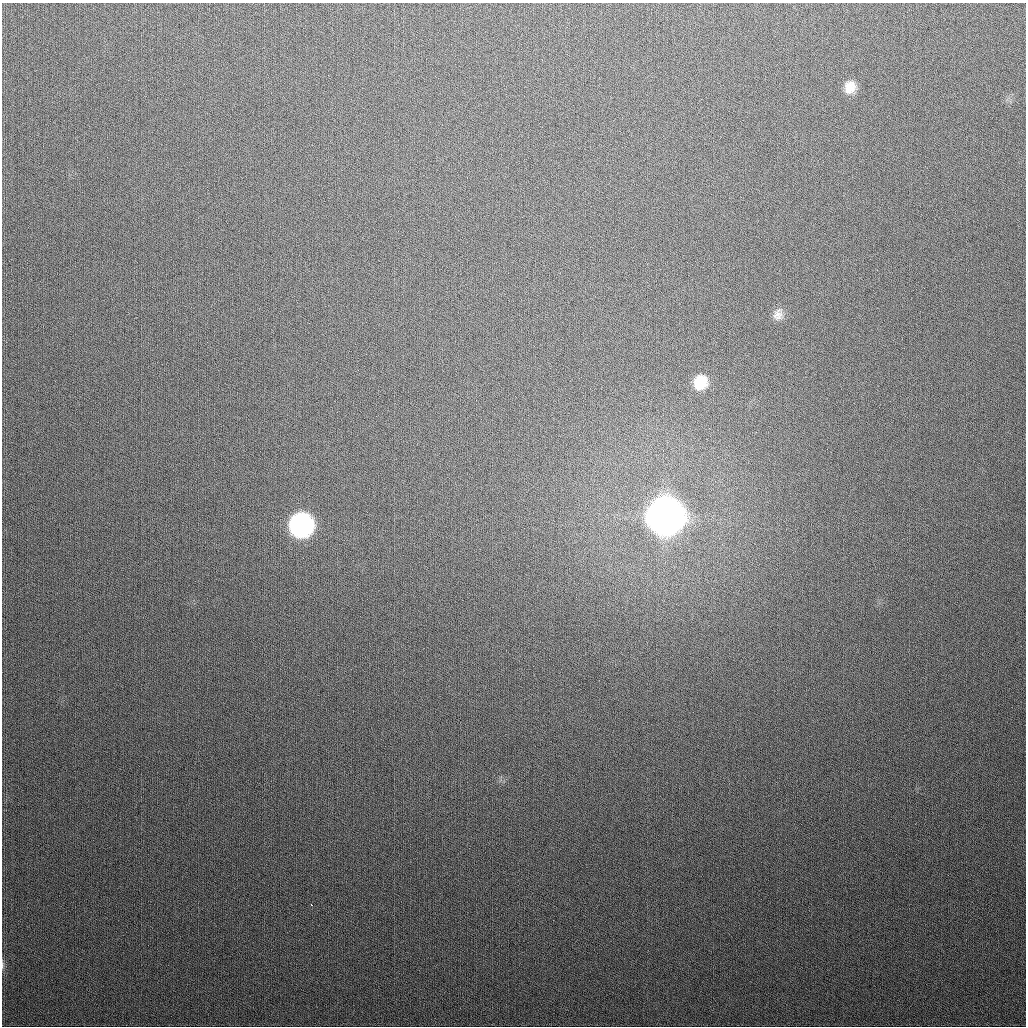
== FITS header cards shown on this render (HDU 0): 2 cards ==
NAXIS1  =                 1024
NAXIS2  =                 1024

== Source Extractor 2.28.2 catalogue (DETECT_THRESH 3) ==
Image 1024 x 1024 px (HDU 0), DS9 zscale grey, 1 PNG px = 1 image px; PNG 1028 x 1028 px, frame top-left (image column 1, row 1024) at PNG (2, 3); no overlay
Background 331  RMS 13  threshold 37.9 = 3 sigma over >= 5 px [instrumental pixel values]
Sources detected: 7; all 7 listed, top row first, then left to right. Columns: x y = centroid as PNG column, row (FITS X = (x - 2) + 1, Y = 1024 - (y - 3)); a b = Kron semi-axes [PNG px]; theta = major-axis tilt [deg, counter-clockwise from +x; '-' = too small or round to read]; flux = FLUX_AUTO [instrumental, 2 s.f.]
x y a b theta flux
850 87 14 12 67 1.2e+04
778 315 14 12 76 6.9e+03
700 382 14 13 - 2.1e+04
665 516 16 16 - 3.3e+06
301 525 15 14 - 3.6e+05
311 905 3 2 - 1.6e+03
2 965 11 4 90 2.0e+03
At the frame edge (FLAGS 8, measured only in part): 1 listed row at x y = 2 965